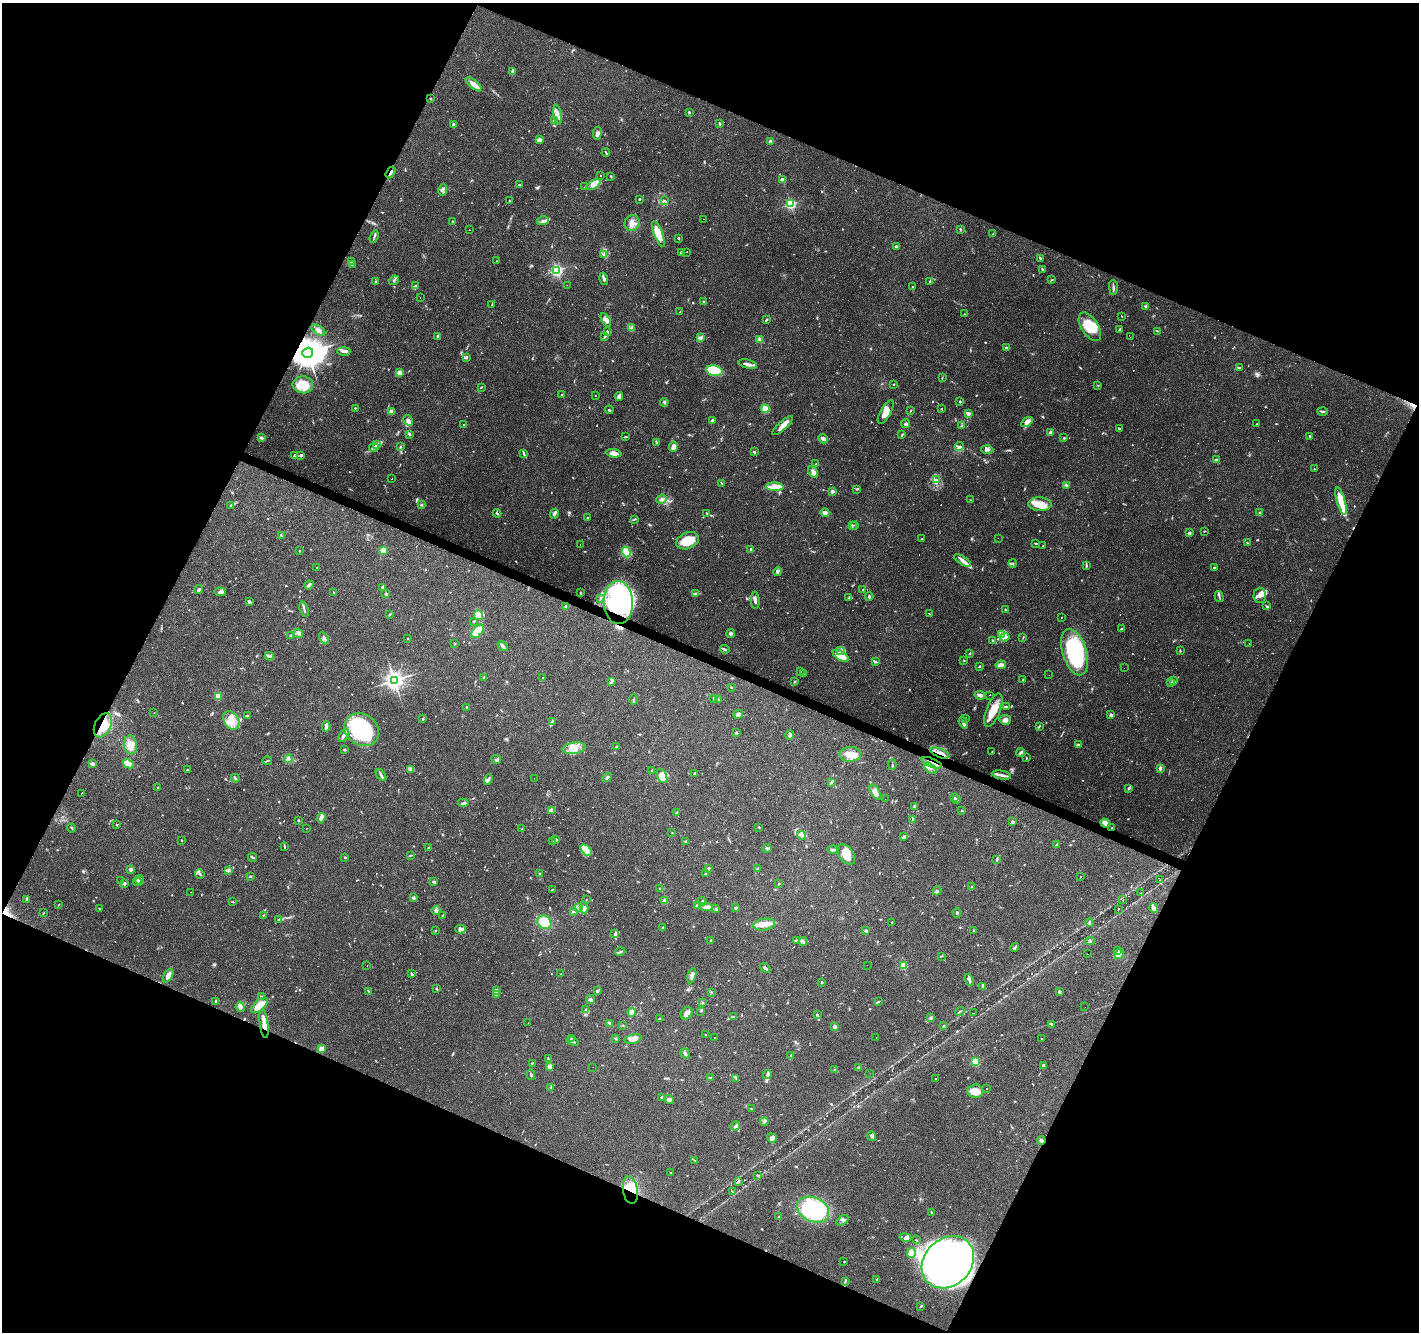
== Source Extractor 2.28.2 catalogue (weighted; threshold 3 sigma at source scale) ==
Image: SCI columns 1-5666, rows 201-5517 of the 5670 x 5783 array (HDU 1 of 3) = the unmasked area's bounding box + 8 px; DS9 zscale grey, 4 x 4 block average (1 PNG px = mean of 4 x 4 image px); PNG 1421 x 1334 px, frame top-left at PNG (2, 3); each listed source drawn as its Kron ellipse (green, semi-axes under 4 px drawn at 4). Shown black and unused: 44% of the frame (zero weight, under 3 of 4 exposures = <1% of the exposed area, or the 3 px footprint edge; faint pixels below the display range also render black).
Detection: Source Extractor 2.28.2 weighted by HDU 2 'WHT'. Background 0.0903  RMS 0.0053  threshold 0.0239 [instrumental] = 3 sigma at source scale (4.5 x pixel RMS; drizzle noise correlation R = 1.50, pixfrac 1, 0.0396/0.0396 arcsec/px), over >= 5 px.
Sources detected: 1122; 6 too faint to see at this stretch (4 x 4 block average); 15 inside a brighter object's white glare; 122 cosmic-ray / hot-pixel residue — neither listed nor drawn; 21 coinciding with a brighter row at this scale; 87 inside a brighter listed object's ellipse — not listed separately; of the other 871, all 500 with FLUX_AUTO >= 1.74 (the completeness limit of this list) listed and drawn (371 fainter detections not listed), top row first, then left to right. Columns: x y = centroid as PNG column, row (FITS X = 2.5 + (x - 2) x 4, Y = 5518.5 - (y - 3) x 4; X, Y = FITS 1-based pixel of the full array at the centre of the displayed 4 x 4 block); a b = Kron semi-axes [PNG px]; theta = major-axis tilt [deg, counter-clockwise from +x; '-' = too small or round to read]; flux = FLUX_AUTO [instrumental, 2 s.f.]
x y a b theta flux
513 71 2 2 - 37
474 84 10 4 -38 24
431 98 3 2 - 1.9
689 112 2 2 - 4.4
557 115 10 3 -80 20
554 120 3 2 - 3.1
453 124 4 2 - 4.4
720 124 3 2 - 3.9
597 133 7 4 83 11
539 140 4 2 - 20
770 141 3 2 - 6.5
606 152 4 2 - 3.8
391 173 6 2 58 12
600 176 2 2 - 4.9
611 176 3 2 - 2.9
782 179 4 3 - 7.3
519 185 2 2 - 2.7
593 185 8 4 31 28
585 187 3 2 - 3.2
443 190 6 3 81 6.9
639 199 2 2 - 3.4
509 201 2 2 - 5.5
665 201 2 2 - 2.4
790 204 2 2 - 460
703 219 2 2 - 2
453 221 3 2 - 2
543 221 6 3 13 9.3
632 223 8 7 - 22
960 229 3 2 - 3
469 230 2 2 - 2
658 234 13 4 -69 50
993 234 2 2 - 2.5
374 237 6 2 71 5.1
678 238 2 2 - 8.4
896 247 4 2 - 5
686 252 2 2 - 1.9
681 253 4 3 - 6
604 255 4 3 - 6.1
1041 259 3 2 - 3.3
496 261 2 2 - 2.1
351 262 4 2 - 5.9
352 264 4 2 - 3.3
1042 269 3 2 - 3.6
557 270 2 2 - 620
604 279 6 2 -75 8.5
394 280 5 3 - 5
1052 280 4 2 - 2.1
376 281 2 2 - 2.7
930 282 4 2 - 2.9
567 285 2 2 - 5.6
415 286 3 2 - 4
913 287 2 2 - 2.2
1113 287 7 2 -90 5.7
420 297 2 2 - 7.9
703 301 3 2 - 3.3
492 304 3 2 - 2.6
1146 306 3 2 - 9.2
680 312 3 2 - 3.1
964 314 2 2 - 1.8
1121 316 2 2 - 2.2
606 320 7 4 -60 12
766 320 4 2 - 6.1
1090 327 16 8 -57 79
631 328 4 3 - 6.4
1119 329 3 2 - 3.7
318 330 8 3 -33 8.4
607 331 3 2 - 3.5
1157 331 2 2 - 2.2
438 336 4 3 - 6.6
605 337 2 2 - 2.7
700 337 3 2 - 3.2
1130 337 2 2 - 4.2
760 340 2 2 - 70
1006 348 2 2 - 25
344 351 6 3 1 11
308 353 5 5 - 7700
466 358 3 2 - 4.6
748 364 9 3 -13 13
1239 368 2 2 - 3.1
714 371 8 5 -12 140
399 373 3 3 - 18
942 378 2 2 - 1.9
894 384 3 2 - 1.8
303 385 10 8 -6 57
1098 385 3 2 - 1.9
481 387 2 2 - 2.9
562 395 3 2 - 2.4
595 396 2 2 - 3.1
619 396 4 3 - 10
960 401 3 2 - 2.8
664 402 4 3 - 4.8
355 408 2 2 - 2.2
941 408 2 2 - 27
765 409 4 4 - 30
609 410 4 2 - 3.4
391 411 3 3 - 8.5
911 411 3 2 - 2
1323 411 5 2 - 5.3
886 412 13 5 61 30
969 413 4 3 - 10
408 420 6 4 -59 13
712 420 2 2 - 6.1
1027 422 6 4 34 19
463 424 2 2 - 2
906 424 4 3 - 7.6
1257 424 2 2 - 2.1
782 426 13 3 42 29
961 426 2 2 - 1.8
1119 429 4 2 - 5.1
1050 432 4 3 - 8.4
410 434 4 2 - 5
902 435 3 2 - 3.1
1310 436 2 2 - 8.8
625 437 3 2 - 2.6
261 438 4 2 - 6.6
1064 438 3 2 - 2.7
823 439 5 3 - 12
656 442 4 2 - 5
377 445 2 2 - 2.8
400 447 2 2 - 3.2
673 447 5 3 - 19
959 447 5 3 - 8.6
374 448 5 2 - 3.9
987 449 6 4 -2 9.5
754 452 2 2 - 6
614 453 7 4 -6 22
524 454 4 2 - 4.2
301 455 4 3 - 7.2
294 456 3 2 - 8.5
1217 460 3 2 - 8.2
815 464 3 2 - 2.6
1314 469 2 2 - 3.7
813 472 6 4 -57 18
392 478 2 2 - 5.2
936 479 3 3 - 4.7
722 483 3 2 - 1.8
1066 485 4 2 - 5
775 487 8 4 -3 30
857 489 2 2 - 2.9
833 491 3 3 - 5.9
662 499 5 3 - 9
971 500 2 2 - 2
1341 501 14 4 -74 72
1040 504 11 7 -5 51
230 505 2 2 - 3.9
422 505 2 2 - 4.2
497 513 4 2 - 3.6
706 513 3 2 - 1.9
825 513 4 3 - 11
1259 513 3 2 - 3.4
554 514 5 2 - 6.7
587 518 2 2 - 2
634 519 3 2 - 2.8
852 525 4 2 - 4.9
855 525 2 2 - 7.1
1204 531 3 2 - 2
1189 533 3 2 - 7
281 536 3 2 - 3
998 538 2 2 - 2.6
922 539 2 2 - 3.6
688 541 12 8 23 62
1036 543 4 2 - 3.3
1247 543 4 2 - 2.4
580 544 2 2 - 2.4
1043 546 2 2 - 2
751 549 3 2 - 5.9
300 551 2 2 - 2.9
383 551 4 3 - 34
626 552 5 4 - 55
963 560 9 3 -34 16
1013 563 4 2 - 4.7
1086 566 3 2 - 3.2
317 567 2 2 - 160
1214 568 2 2 - 16
778 571 5 2 - 5.4
309 585 5 2 - 7.8
382 588 3 3 - 4.6
199 589 4 3 - 6.6
863 590 2 2 - 2
220 592 6 3 -4 7.8
333 592 3 2 - 1.8
581 593 3 2 - 2.1
695 593 3 2 - 3
386 594 3 2 - 5.6
1260 595 7 6 - 16
1219 596 5 2 - 5.2
869 597 4 2 - 5.5
601 598 2 2 - 2.3
849 598 4 2 - 3.2
755 600 9 3 -90 9.8
249 601 4 3 - 5.4
618 602 21 14 -87 300
1266 606 3 2 - 2.7
566 607 4 3 - 4.5
304 609 8 2 -71 6.2
1005 610 3 2 - 2.9
389 614 3 2 - 4.2
930 614 3 2 - 1.8
478 615 5 4 - 26
1061 617 2 2 - 3.1
474 621 2 2 - 2.2
1121 629 3 2 - 2.3
477 631 8 4 51 62
298 633 5 4 - 10
731 633 4 3 - 5.6
290 635 2 2 - 3.8
1001 635 4 3 - 7.5
1005 637 5 3 - 14
1023 637 4 2 - 2.3
324 638 7 4 -62 12
408 638 2 2 - 2.2
993 641 3 2 - 2.5
1249 643 2 2 - 5.6
454 644 2 2 - 3.6
503 646 5 2 - 9.8
725 649 5 2 - 4.4
840 651 4 4 - 11
1180 651 2 2 - 2.5
1075 652 24 12 -73 270
969 654 2 2 - 2.5
269 656 4 2 - 5.3
841 656 9 3 -31 62
964 660 2 2 - 2.1
875 662 4 2 - 4.6
1001 665 5 3 - 21
980 666 2 2 - 2.7
1124 668 2 2 - 2.8
800 671 2 2 - 3.2
804 674 3 2 - 3.2
1049 675 2 2 - 22
484 678 3 2 - 2.6
543 678 3 2 - 2.8
394 680 3 3 - 1900
1023 680 3 2 - 3.7
1173 680 3 3 - 4.2
611 682 4 2 - 4.7
794 682 2 2 - 2.2
1171 682 4 2 - 4.9
731 687 2 2 - 2.3
980 695 5 3 - 12
990 695 2 2 - 3.1
218 696 4 3 - 34
714 698 3 2 - 4.2
718 699 3 2 - 1.8
634 700 5 2 - 3.6
1006 706 3 2 - 2.5
467 707 3 2 - 5
993 710 18 7 69 52
153 713 2 2 - 30
738 714 5 3 - 12
1111 715 4 3 - 7.8
247 716 3 2 - 3.5
965 718 2 2 - 4.2
423 719 3 2 - 3.3
231 720 10 7 -57 36
1005 720 5 5 - 15
552 721 3 2 - 2.3
963 723 6 2 -71 8.3
103 725 13 8 64 68
326 726 5 2 - 16
1039 726 4 2 - 2.9
362 730 18 15 -36 390
736 732 2 2 - 2.1
344 735 7 2 59 14
790 735 5 3 - 7.2
1078 744 3 2 - 3.9
130 745 9 6 -82 28
617 747 3 2 - 4.2
574 748 12 5 8 32
344 750 2 2 - 4.1
992 752 2 2 - 2
1021 752 4 2 - 9.1
940 753 10 2 -23 15
850 754 10 7 1 38
1026 758 3 2 - 2.1
288 759 4 2 - 5.4
496 759 5 3 - 6.2
267 761 5 2 - 3
932 763 10 3 -22 24
92 764 4 2 - 7.5
128 764 6 3 -27 38
892 765 5 2 - 3.8
930 768 7 2 -39 8
1160 768 4 2 - 9.2
411 769 3 2 - 5.6
187 770 3 2 - 3.8
652 770 3 2 - 2.7
694 773 2 2 - 2.8
381 775 7 2 -55 7.4
1001 775 10 3 -11 12
662 776 7 5 -65 42
607 777 5 2 - 5.3
235 778 4 2 - 4.3
534 778 2 2 - 4.3
488 779 5 2 - 6.7
831 782 4 2 - 7.6
158 787 2 2 - 3.3
1129 788 3 2 - 3
875 792 8 4 -58 18
82 793 2 2 - 40
954 797 2 2 - 2.2
885 799 2 2 - 11
957 800 3 2 - 7.1
463 803 5 2 - 7.7
914 807 3 2 - 7.2
551 810 4 3 - 14
962 811 2 2 - 2.1
677 812 3 2 - 2.3
321 818 5 3 - 21
298 820 3 2 - 2.4
913 820 4 2 - 3.2
1012 822 4 2 - 4.8
1105 823 5 3 - 17
117 825 2 2 - 2
759 827 3 2 - 2
72 828 4 2 - 4.3
306 828 2 2 - 3.6
1112 828 2 2 - 2
522 829 2 2 - 1.8
672 833 2 2 - 2.4
802 835 4 2 - 6.3
903 837 3 2 - 6.6
182 840 2 2 - 2
556 840 3 2 - 5
686 841 2 2 - 3.5
552 842 3 2 - 2.9
1057 845 4 2 - 2.5
284 847 4 2 - 3
429 847 2 2 - 2.1
767 848 4 3 - 5
586 850 7 4 -48 18
833 850 5 2 - 6
411 855 3 2 - 1.8
846 855 11 7 -55 56
253 857 5 2 - 4.6
345 857 2 2 - 4
997 859 3 2 - 4.3
708 868 2 2 - 8.5
131 869 3 3 - 8.7
757 869 2 2 - 2.3
228 871 4 3 - 5.5
200 874 5 2 - 5.1
539 874 2 2 - 2.3
705 874 3 2 - 2.7
250 876 3 2 - 3.6
1080 877 2 2 - 2.1
121 880 2 2 - 3.6
140 880 5 2 - 4.5
1159 880 2 2 - 2.1
137 881 5 3 - 9.8
434 882 4 2 - 5.3
124 883 2 2 - 7.3
779 884 2 2 - 3.4
972 887 2 2 - 2.5
660 889 3 2 - 3.9
552 890 4 2 - 2.1
937 891 4 2 - 4.9
191 892 2 2 - 1.9
1141 893 2 2 - 1.8
413 898 3 2 - 2.5
27 900 4 2 - 9.8
586 900 2 2 - 2
1123 900 2 2 - 2.1
665 901 2 2 - 74
233 902 3 2 - 2.7
702 902 4 2 - 3.9
59 905 3 2 - 2.3
698 906 3 2 - 8.3
584 907 6 4 -75 14
706 907 6 3 -9 11
99 908 2 2 - 1.9
578 908 2 2 - 100
736 908 3 2 - 5.9
1154 908 5 2 - 28
716 909 3 2 - 3.3
1118 909 2 2 - 5.3
436 910 4 2 - 4
573 912 3 2 - 3.2
43 913 3 2 - 2
957 913 5 2 - 4
263 915 2 2 - 1.9
443 915 3 2 - 1.8
279 920 2 2 - 2.5
544 922 7 6 - 52
892 922 2 2 - 1.9
1090 923 4 2 - 3.9
764 924 11 5 9 31
663 928 3 2 - 4.6
461 929 5 3 - 18
436 930 2 2 - 2.5
866 931 3 3 - 4.8
974 931 2 2 - 2.7
615 934 3 2 - 9.4
711 940 2 2 - 6.4
796 941 3 2 - 3.7
803 941 4 3 - 12
1090 941 5 2 - 3.3
1015 948 5 2 - 6.1
1118 951 3 2 - 4.3
620 952 5 2 - 4.7
1087 954 2 2 - 2.7
1119 954 6 3 53 8.4
941 956 3 2 - 2.3
367 965 2 2 - 4.2
867 965 2 2 - 5.2
903 965 2 2 - 170
765 968 6 2 -40 7.4
412 974 4 2 - 3.9
561 974 2 2 - 2.1
168 976 7 4 61 23
692 976 8 3 75 13
969 980 6 2 -69 9
822 982 2 2 - 3.8
982 987 3 2 - 3.4
436 989 3 2 - 2.7
368 991 3 2 - 2.2
496 991 4 2 - 5.8
597 991 3 3 - 5.5
1059 992 4 3 - 4.7
711 993 3 2 - 2.8
497 994 4 3 - 5.2
261 996 2 2 - 2.3
591 1000 4 3 - 9.7
215 1001 3 2 - 2.6
878 1002 4 2 - 3.5
702 1003 2 2 - 2.2
259 1005 10 5 41 35
240 1007 5 4 - 8.9
1085 1007 2 2 - 7.4
585 1010 3 2 - 2.7
701 1011 3 2 - 2.3
960 1011 5 2 - 3.9
632 1012 4 3 - 15
687 1013 6 5 - 16
974 1013 2 2 - 3.2
817 1014 4 2 - 3.3
733 1017 2 2 - 1.9
931 1018 4 2 - 4.6
660 1019 4 2 - 3.7
528 1023 2 2 - 3.1
610 1023 3 2 - 6.4
264 1024 14 3 -82 50
1051 1024 3 2 - 4.6
623 1026 2 2 - 1.7
835 1026 2 2 - 34
943 1026 2 2 - 2.1
706 1035 3 2 - 2.3
714 1037 2 2 - 3.2
876 1037 2 2 - 3.9
571 1038 2 2 - 1.9
615 1038 3 2 - 3.5
1042 1038 2 2 - 8.8
633 1039 9 4 13 26
573 1041 6 2 -20 6
321 1049 3 3 - 26
685 1053 5 3 - 8.7
790 1056 4 2 - 3.6
548 1058 3 2 - 2.6
975 1061 2 2 - 210
532 1063 3 2 - 2.3
549 1066 2 2 - 23
1044 1066 3 2 - 2.9
593 1067 2 2 - 4.5
859 1068 4 2 - 5.7
835 1070 2 2 - 2
870 1073 2 2 - 16
767 1074 4 4 - 7
531 1075 5 2 - 5.5
710 1078 3 2 - 2.7
736 1078 4 2 - 5.2
936 1079 2 2 - 1.9
551 1088 3 2 - 2.1
986 1089 2 2 - 2.8
975 1091 8 7 - 37
661 1097 4 2 - 3
669 1099 5 3 - 12
751 1109 2 2 - 1.9
764 1122 4 2 - 5
735 1126 5 2 - 6.6
872 1136 5 2 - 6.2
772 1138 5 3 - 9.5
1041 1140 4 3 - 7.9
694 1160 2 2 - 1.8
671 1173 2 2 - 4.9
757 1175 2 2 - 3.1
738 1181 3 2 - 3.1
630 1190 14 7 -81 58
732 1192 2 2 - 1.9
813 1210 17 12 -24 400
931 1212 3 2 - 2.2
779 1217 3 2 - 3
842 1220 6 2 38 7.4
906 1237 6 4 -13 13
916 1240 3 2 - 2.6
911 1253 5 3 - 38
844 1262 2 2 - 2
948 1262 29 23 44 1200
877 1279 2 2 - 9.9
845 1281 3 2 - 3.5
921 1306 3 2 - 2
Overlapping masked pixels (flux is a lower limit): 11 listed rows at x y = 391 173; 308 353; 618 602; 103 725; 940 753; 932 763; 1105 823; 1112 828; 264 1024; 1041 1140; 630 1190
Diffuse or blended objects may show on this block-average render without a row.